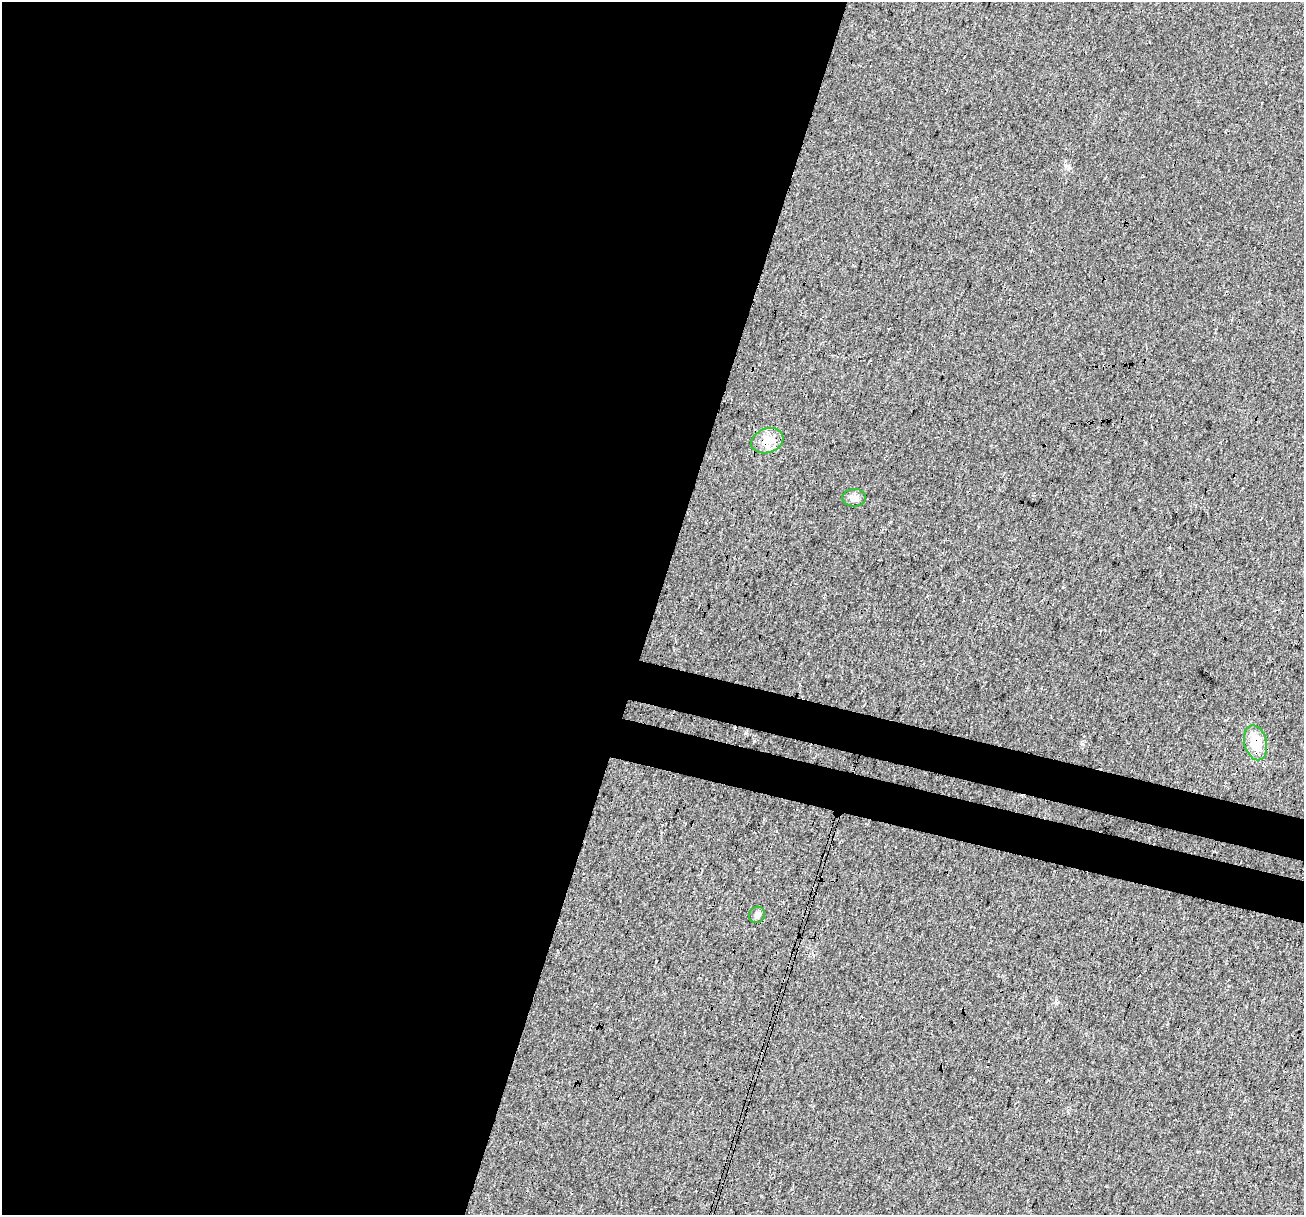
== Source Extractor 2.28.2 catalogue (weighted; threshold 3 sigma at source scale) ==
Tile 5 of 4 x 4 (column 1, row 2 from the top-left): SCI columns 18-1319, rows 2699-3911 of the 5250 x 5459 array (HDU 1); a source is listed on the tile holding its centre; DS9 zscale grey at full resolution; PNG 1306 x 1217 px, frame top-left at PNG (2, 2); each listed source drawn as its Kron ellipse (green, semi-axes under 4 px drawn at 4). Shown black and unused: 54% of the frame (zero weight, under 3 of 4 exposures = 5% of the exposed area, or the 3 px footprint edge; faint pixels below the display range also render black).
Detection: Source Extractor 2.28.2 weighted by HDU 2 'WHT'; one run over the whole footprint, this tile lists its part. Background 0.0167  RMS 0.0067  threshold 0.03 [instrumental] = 3 sigma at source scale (4.5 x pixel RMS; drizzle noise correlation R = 1.50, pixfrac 1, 0.0396/0.0396 arcsec/px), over >= 5 px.
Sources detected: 4; all 4 listed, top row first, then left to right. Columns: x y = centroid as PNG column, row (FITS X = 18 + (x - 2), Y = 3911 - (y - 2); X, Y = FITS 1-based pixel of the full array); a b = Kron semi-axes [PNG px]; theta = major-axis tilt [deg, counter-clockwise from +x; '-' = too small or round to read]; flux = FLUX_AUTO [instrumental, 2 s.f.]
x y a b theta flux
767 441 16 12 21 8.7
854 498 12 9 2 4.6
1256 743 18 11 -76 17
757 915 8 7 - 2.4
Overlapping masked pixels (flux is a lower limit): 2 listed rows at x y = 767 441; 1256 743